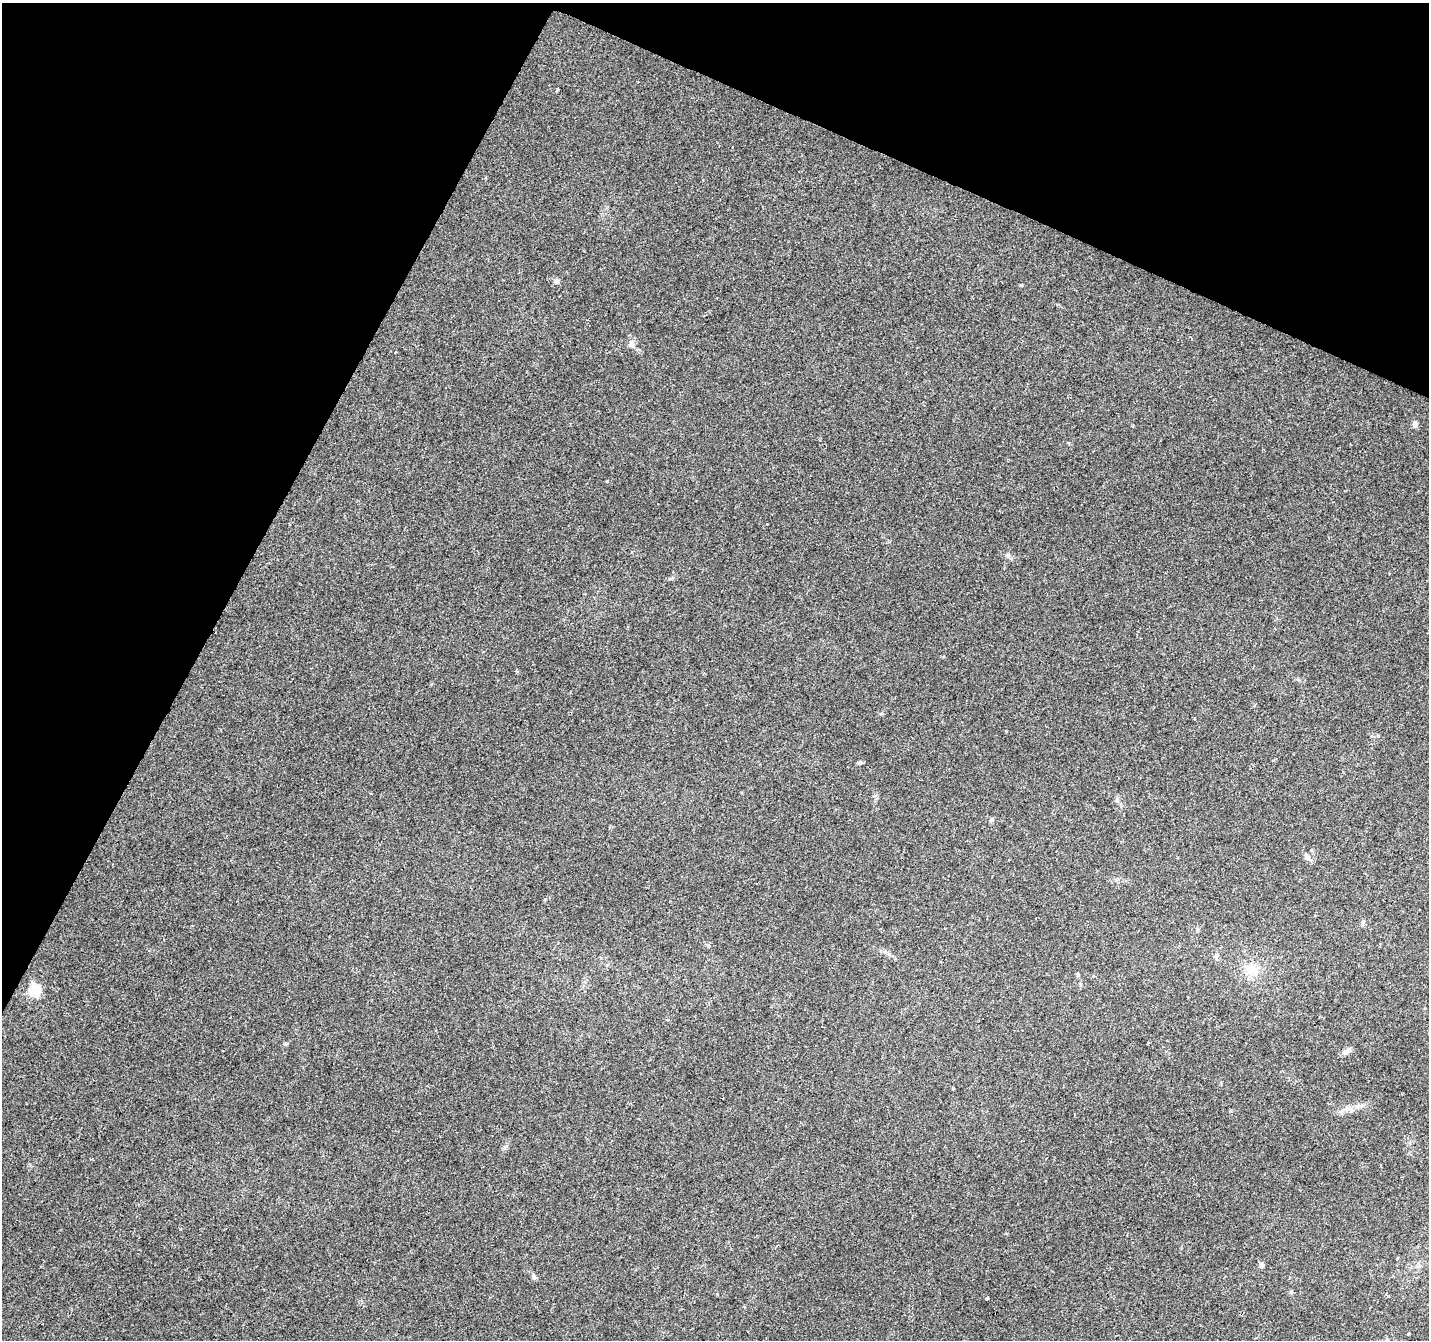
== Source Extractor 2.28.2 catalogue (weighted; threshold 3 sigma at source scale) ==
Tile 2 of 4 x 4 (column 2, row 1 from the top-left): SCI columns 1429-2855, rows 4219-5556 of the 5720 x 5825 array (HDU 1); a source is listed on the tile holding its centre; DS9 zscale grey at full resolution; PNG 1431 x 1342 px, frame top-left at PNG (2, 3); no overlay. Shown black and unused: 24% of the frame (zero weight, under 2 of 3 exposures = <1% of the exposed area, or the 3 px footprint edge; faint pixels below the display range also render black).
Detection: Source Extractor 2.28.2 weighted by HDU 2 'WHT'; one run over the whole footprint, this tile lists its part. Background 0.0704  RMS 0.0063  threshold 0.0286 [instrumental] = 3 sigma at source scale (4.5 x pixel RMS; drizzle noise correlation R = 1.50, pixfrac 1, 0.0396/0.0396 arcsec/px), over >= 5 px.
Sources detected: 18; all 18 listed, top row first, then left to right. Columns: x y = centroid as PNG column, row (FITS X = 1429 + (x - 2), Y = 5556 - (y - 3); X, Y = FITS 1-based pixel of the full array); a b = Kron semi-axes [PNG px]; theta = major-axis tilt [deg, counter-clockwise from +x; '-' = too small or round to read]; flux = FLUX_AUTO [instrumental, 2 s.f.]
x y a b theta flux
557 90 3 3 - 1.5
557 281 7 6 - 1.6
631 344 10 7 86 2.6
1415 424 7 6 - 2.1
1008 555 6 5 - 1.2
516 671 4 3 - 0.83
991 820 6 5 - 1.4
1308 858 13 6 -46 2.2
1216 956 7 6 - 1.5
1251 969 18 15 -28 10
1078 975 6 4 -71 0.77
35 990 6 6 - 59
1346 1051 12 6 23 3
1347 1109 13 3 0 1.9
505 1147 7 4 46 1.2
1262 1264 6 6 - 1.8
533 1277 7 5 -53 1.4
987 1298 3 3 - 0.99
Unlisted compact peaks at least as high as the median listed source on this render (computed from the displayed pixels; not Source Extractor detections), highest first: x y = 1021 285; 860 762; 607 481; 1378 736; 545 899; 285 1044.